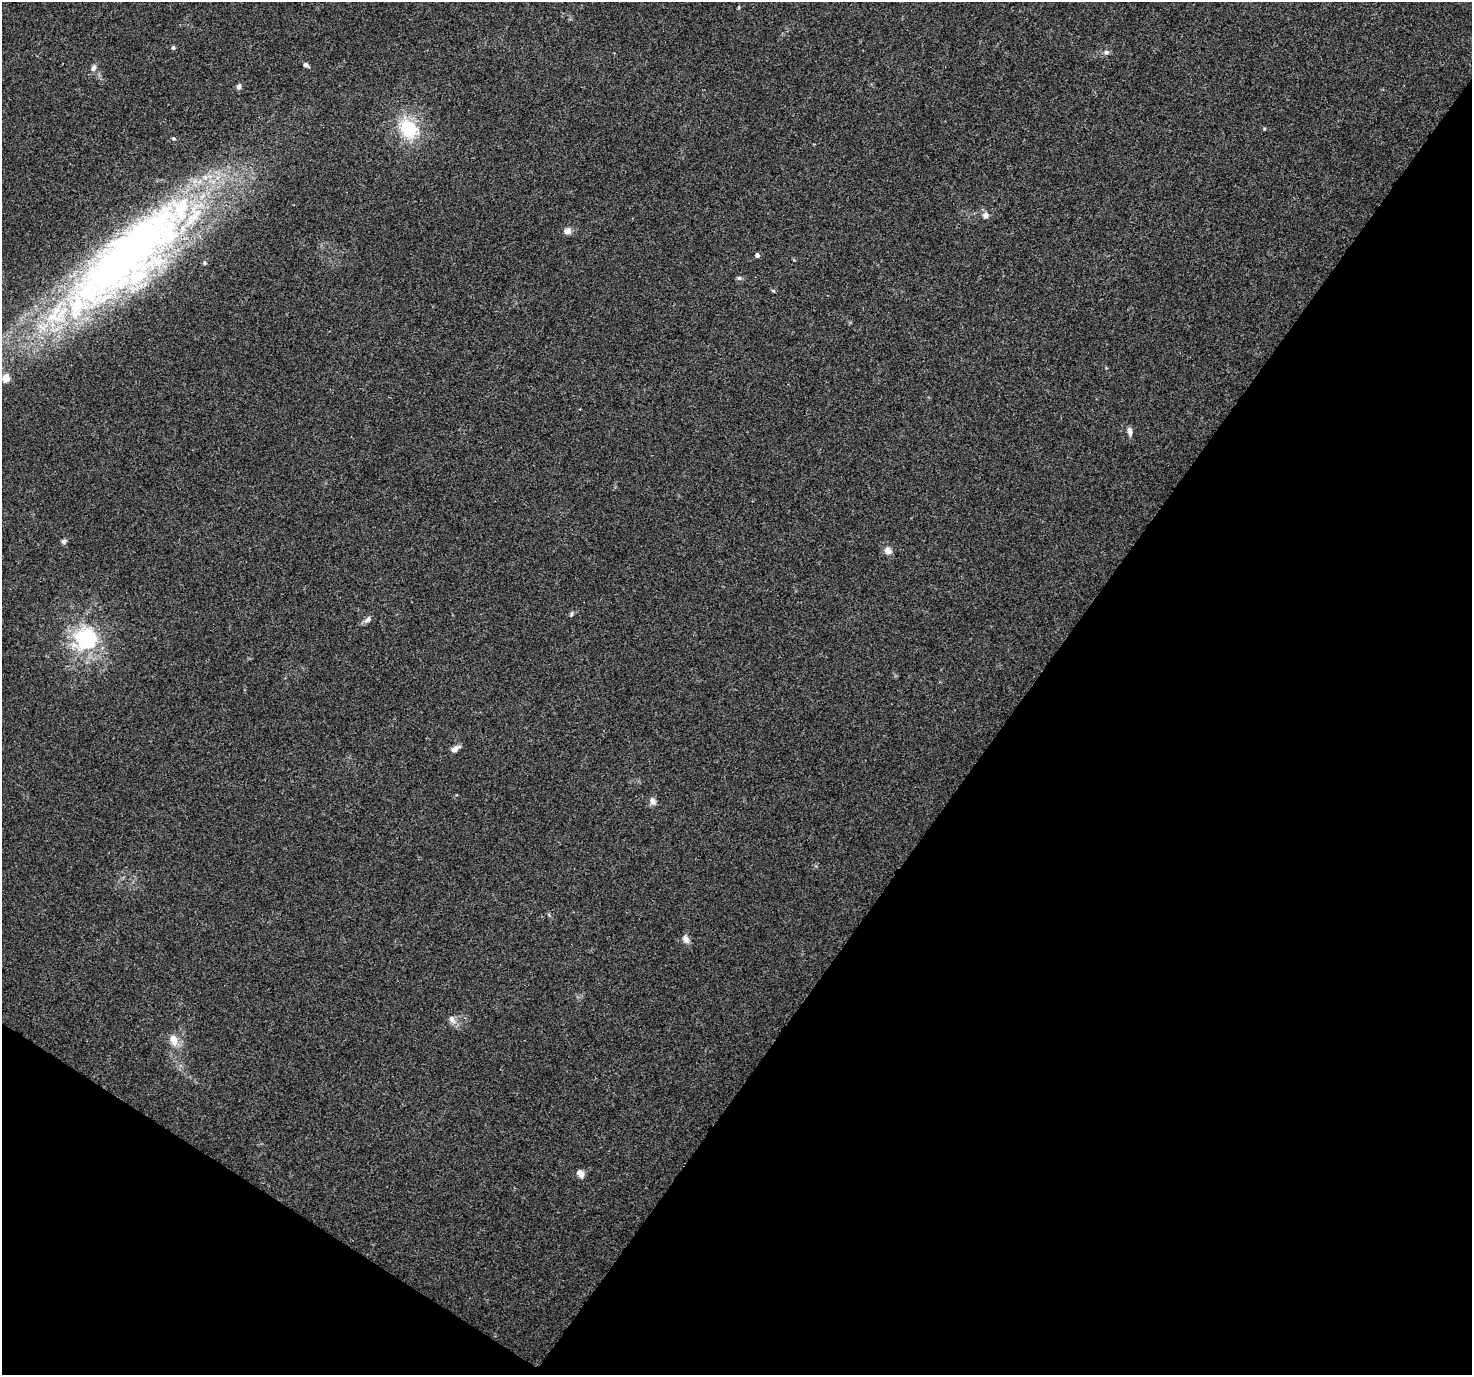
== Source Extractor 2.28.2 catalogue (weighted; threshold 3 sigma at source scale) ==
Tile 15 of 4 x 4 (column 3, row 4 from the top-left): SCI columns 2975-4444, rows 236-1608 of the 5958 x 6028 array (HDU 1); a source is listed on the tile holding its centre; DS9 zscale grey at full resolution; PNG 1474 x 1377 px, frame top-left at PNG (2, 2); no overlay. Shown black and unused: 35% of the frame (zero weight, under 3 of 4 exposures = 5% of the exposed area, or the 3 px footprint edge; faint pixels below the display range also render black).
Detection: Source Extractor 2.28.2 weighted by HDU 2 'WHT'; one run over the whole footprint, this tile lists its part. Background 0.0157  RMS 0.0026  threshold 0.0117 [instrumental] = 3 sigma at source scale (4.5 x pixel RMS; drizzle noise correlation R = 1.50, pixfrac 1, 0.0396/0.0396 arcsec/px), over >= 5 px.
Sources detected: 28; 2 inside a brighter listed object's ellipse — not listed separately; the other 26 listed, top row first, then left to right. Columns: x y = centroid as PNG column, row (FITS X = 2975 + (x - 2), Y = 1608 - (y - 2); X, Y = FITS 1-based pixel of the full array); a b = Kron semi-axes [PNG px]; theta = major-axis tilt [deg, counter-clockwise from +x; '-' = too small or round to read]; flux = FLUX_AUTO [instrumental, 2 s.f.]
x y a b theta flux
739 7 5 3 - 0.25
173 48 5 4 - 0.55
1106 52 6 6 - 0.59
306 65 6 4 -38 0.89
93 68 10 6 62 0.92
239 86 8 6 56 0.72
408 128 21 16 -39 13
174 138 5 5 - 0.38
985 215 9 8 - 1
567 231 10 8 24 1.3
757 255 5 4 - 0.75
128 256 175 54 43 190
205 263 5 4 - 0.33
739 278 6 6 - 0.48
1130 432 11 5 -84 1.1
64 541 7 6 - 0.64
888 551 11 8 -37 1.4
571 614 7 4 69 0.43
367 620 11 6 46 0.97
86 638 36 36 - 20
455 749 12 6 31 1.3
653 801 10 7 -71 1.3
686 939 11 8 -61 1.3
452 1019 12 8 -64 1.4
174 1040 15 10 -78 2.8
580 1173 10 7 -47 1.5
Overlapping masked pixels (flux is a lower limit): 1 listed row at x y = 128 256